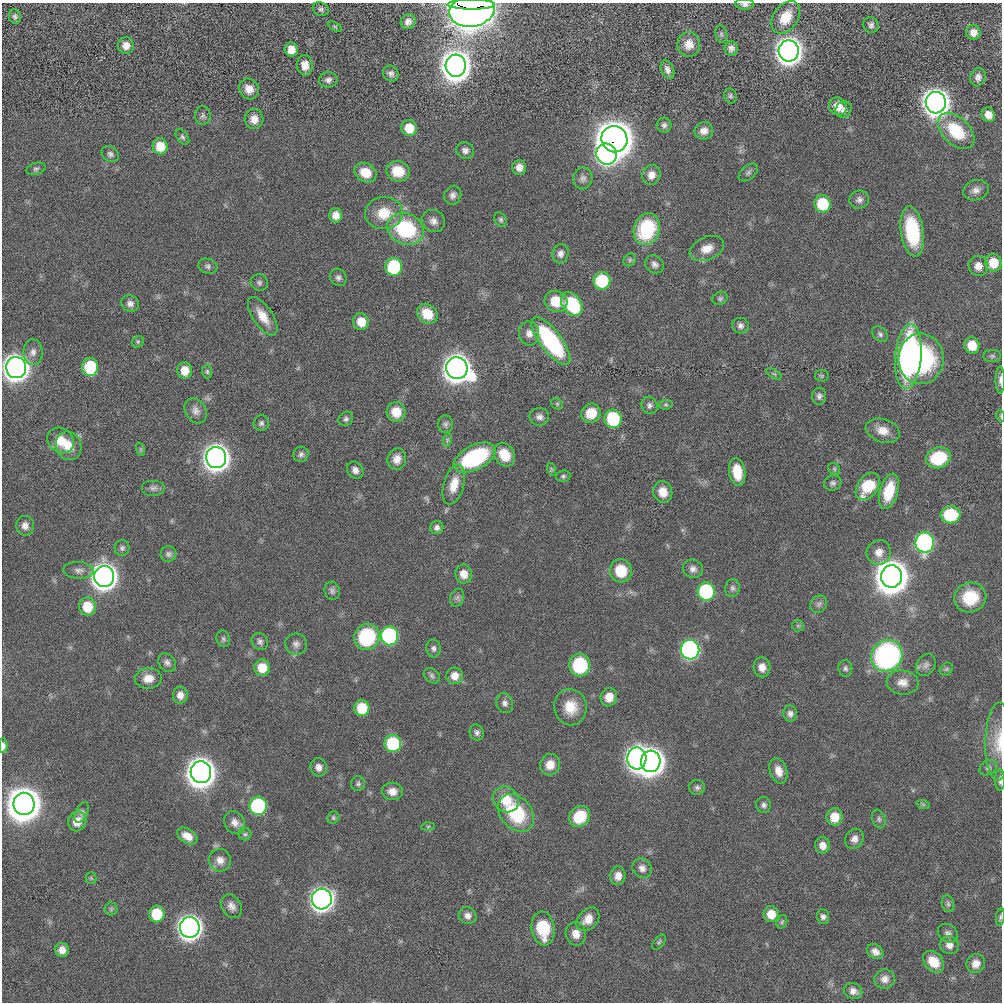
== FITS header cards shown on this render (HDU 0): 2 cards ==
NAXIS1  =                 1000 / length of data axis 1
NAXIS2  =                 1000 / length of data axis 2

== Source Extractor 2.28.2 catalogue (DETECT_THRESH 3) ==
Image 1000 x 1000 px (HDU 0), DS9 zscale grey, 1 PNG px = 1 image px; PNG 1004 x 1004 px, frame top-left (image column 1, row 1000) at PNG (2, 3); each listed source drawn as its Kron ellipse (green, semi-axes under 4 px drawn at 4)
Background 8.08e-05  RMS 0.0028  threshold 0.00854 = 3 sigma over >= 5 px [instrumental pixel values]
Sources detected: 235; all 235 listed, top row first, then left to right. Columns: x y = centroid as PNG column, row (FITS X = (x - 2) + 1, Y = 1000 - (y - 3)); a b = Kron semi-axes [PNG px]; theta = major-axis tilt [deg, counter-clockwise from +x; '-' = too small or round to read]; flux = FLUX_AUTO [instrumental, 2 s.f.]
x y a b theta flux
745 4 9 5 -4 0.65
471 5 24 5 0 980
321 9 8 6 -27 0.54
472 11 22 15 9 190
15 16 7 6 - 0.51
786 17 18 12 56 4.4
408 22 8 7 - 0.98
871 25 8 7 - 0.67
335 26 7 4 -32 0.26
973 32 7 7 - 1.5
721 34 9 6 -75 0.38
689 44 12 11 - 2.1
126 46 8 8 - 1.7
731 48 7 6 - 0.8
291 50 7 6 - 2
789 51 11 10 - 360
305 65 10 8 -84 1.9
456 66 11 10 - 540
667 70 9 6 -65 0.88
391 73 8 7 - 0.71
978 77 9 7 72 0.93
328 80 9 7 9 0.81
249 89 11 9 -57 2
730 96 7 6 - 0.4
936 103 11 10 - 440
838 106 9 8 - 2.3
844 110 9 7 51 0.85
203 115 9 8 - 0.62
988 115 7 6 - 1.8
254 119 10 9 - 1.7
664 125 7 7 - 0.61
409 128 8 7 - 4
704 131 9 8 - 1.3
956 131 22 13 -45 9.1
182 137 9 5 -53 0.47
614 139 13 12 - 840
160 146 8 7 - 3.6
465 150 9 8 - 0.83
110 154 9 7 -37 0.64
606 154 11 10 - 110
519 167 7 7 - 1.4
36 169 10 6 16 0.49
398 171 12 10 -15 4.3
748 172 11 6 40 0.57
365 173 11 9 -29 3.5
651 175 10 9 - 1.6
583 178 11 9 79 0.94
976 190 13 10 18 1.2
453 195 9 8 - 0.87
859 200 10 9 - 0.86
823 204 8 8 - 9.1
384 213 19 16 5 5.1
336 215 7 6 - 1.6
501 220 7 5 -59 0.43
433 221 12 10 -37 1.2
406 229 19 15 -24 16
647 229 16 13 72 13
912 231 25 11 -82 12
707 249 18 11 24 2.4
561 254 10 8 78 0.94
630 260 7 5 48 0.4
993 263 9 8 - 4
655 264 10 8 -39 0.81
208 266 10 7 -18 0.59
978 266 10 9 - 1.7
394 267 9 8 - 16
338 277 9 8 - 0.7
602 281 9 8 - 12
259 283 9 8 - 0.63
720 298 8 6 26 0.43
556 301 11 10 - 4.7
130 304 9 8 - 0.89
572 304 13 9 -53 13
427 314 11 9 -43 4.2
263 316 22 10 -56 3.2
361 322 8 8 - 3
740 326 8 8 - 0.74
529 333 12 10 -79 1.4
880 334 9 6 -45 0.53
551 341 29 10 -53 26
138 342 6 5 - 0.3
972 345 8 7 - 4.1
33 352 13 9 89 1.2
992 356 9 6 0 0.45
908 357 32 13 85 46
921 359 25 22 90 27
90 367 9 8 - 10
16 368 10 10 - 340
457 368 11 10 - 400
185 370 8 7 - 2.8
207 371 7 5 -89 0.37
774 374 9 3 -30 0.28
822 376 7 6 - 0.25
1000 380 14 4 90 0.82
819 396 8 7 - 0.67
557 404 6 5 - 0.31
649 405 9 7 -59 0.7
666 405 7 5 6 0.31
196 411 13 10 -61 1.2
396 412 10 9 - 3.4
591 413 10 9 - 4.4
1001 416 6 3 -71 0.19
539 417 10 9 - 0.9
346 419 8 6 45 0.53
613 419 9 8 - 14
261 423 8 7 - 0.58
445 424 9 7 87 0.62
883 431 17 11 -17 2.4
61 440 14 12 -37 3.5
447 440 7 4 73 0.38
69 446 14 12 -70 3
140 449 7 4 -71 0.3
301 454 7 7 - 0.62
504 455 12 10 -58 4
216 458 10 10 - 340
475 458 23 12 27 21
938 458 13 10 19 10
397 459 11 9 78 1.6
551 469 6 4 -72 0.27
834 469 6 5 - 0.34
355 470 9 7 -50 1
737 472 14 8 -81 4.3
563 476 7 5 4 0.41
833 483 9 7 18 0.59
454 485 20 10 75 3.2
868 486 15 10 54 7.5
153 488 12 8 0 0.82
889 491 18 9 74 6.2
663 492 11 9 -74 2.5
951 515 10 8 -3 10
25 526 10 9 - 1.3
437 527 7 6 - 0.74
925 542 10 9 - 62
122 548 8 7 - 0.55
879 552 12 12 - 2
168 554 8 7 - 0.6
693 569 10 9 - 1
79 570 15 8 -4 1.2
621 571 11 11 - 5.6
464 574 9 8 - 2.3
104 576 10 10 - 330
892 576 11 10 - 740
732 588 9 7 77 0.63
332 591 9 7 -75 0.61
706 591 9 8 - 24
970 597 16 15 - 7
457 598 9 7 75 0.67
819 604 9 8 - 0.66
88 607 9 8 - 5.3
798 626 6 5 - 0.3
389 636 9 9 - 34
367 637 13 12 - 16
223 639 8 6 -71 0.47
260 641 9 7 -52 0.7
296 644 11 10 - 1
433 648 9 7 -85 0.66
690 650 10 9 - 79
887 656 16 15 - 45
167 663 10 8 -50 0.82
580 665 11 10 - 12
926 665 12 9 59 0.89
762 667 10 8 -86 1.6
262 668 8 8 - 3.8
845 668 8 7 - 0.58
946 669 7 5 45 0.42
432 676 9 6 -39 0.51
454 676 8 8 - 1.9
148 678 13 10 3 2.3
903 682 16 12 -6 1.9
180 695 8 7 - 1.3
609 697 9 8 - 2.3
505 703 10 8 -72 0.82
570 707 18 16 -81 4.2
362 708 8 7 - 6.2
790 714 8 7 - 0.81
477 732 8 7 - 0.62
999 742 39 13 88 4.5
393 744 8 8 - 14
3 746 7 4 90 0.76
637 758 11 9 88 200
651 761 11 9 85 430
550 765 11 10 - 2.3
319 767 9 8 - 1.3
988 768 9 7 32 0.64
778 771 13 8 -71 1.9
201 772 11 10 - 460
1000 780 10 5 89 0.64
358 783 7 7 - 0.46
697 787 7 7 - 0.58
392 791 10 8 -9 1.7
506 799 14 12 -42 4.8
24 804 11 10 - 840
923 804 7 4 -19 0.29
764 805 8 7 - 0.63
258 806 9 9 - 27
82 812 11 6 64 0.55
516 813 21 15 -49 12
580 817 11 9 46 7.4
835 817 8 8 - 3.6
333 818 6 5 - 0.35
879 819 9 6 -72 0.54
77 821 10 9 - 2.3
235 822 12 10 -59 1.3
428 826 7 4 2 0.3
245 834 6 6 - 0.36
187 836 11 7 -32 1.9
854 839 10 8 63 1.2
823 845 8 7 - 1.6
220 860 11 11 - 1.6
642 868 10 9 - 1.1
618 876 9 7 82 1.6
91 878 5 5 - 0.28
322 899 10 10 - 220
948 904 8 6 -73 0.47
231 906 12 9 -61 1.3
111 909 6 6 - 0.37
157 914 8 8 - 7.2
771 914 8 7 - 3
468 916 9 8 - 1
823 917 7 6 - 0.64
1000 917 9 4 81 0.34
588 919 13 9 48 2.3
782 922 7 5 69 0.33
190 927 10 10 - 250
543 928 17 11 -82 7.9
948 933 11 8 -37 0.78
576 934 12 10 -80 1.9
659 942 9 5 50 0.38
949 945 9 9 - 1.3
62 950 7 7 - 1.7
875 952 9 7 -36 1.1
934 962 12 9 -49 3.5
976 964 10 9 - 1.6
885 979 10 9 - 1.2
853 991 9 7 -23 1.2
At the frame edge (FLAGS 8, measured only in part): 8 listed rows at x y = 745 4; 471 5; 1000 380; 1001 416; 999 742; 3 746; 1000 780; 1000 917